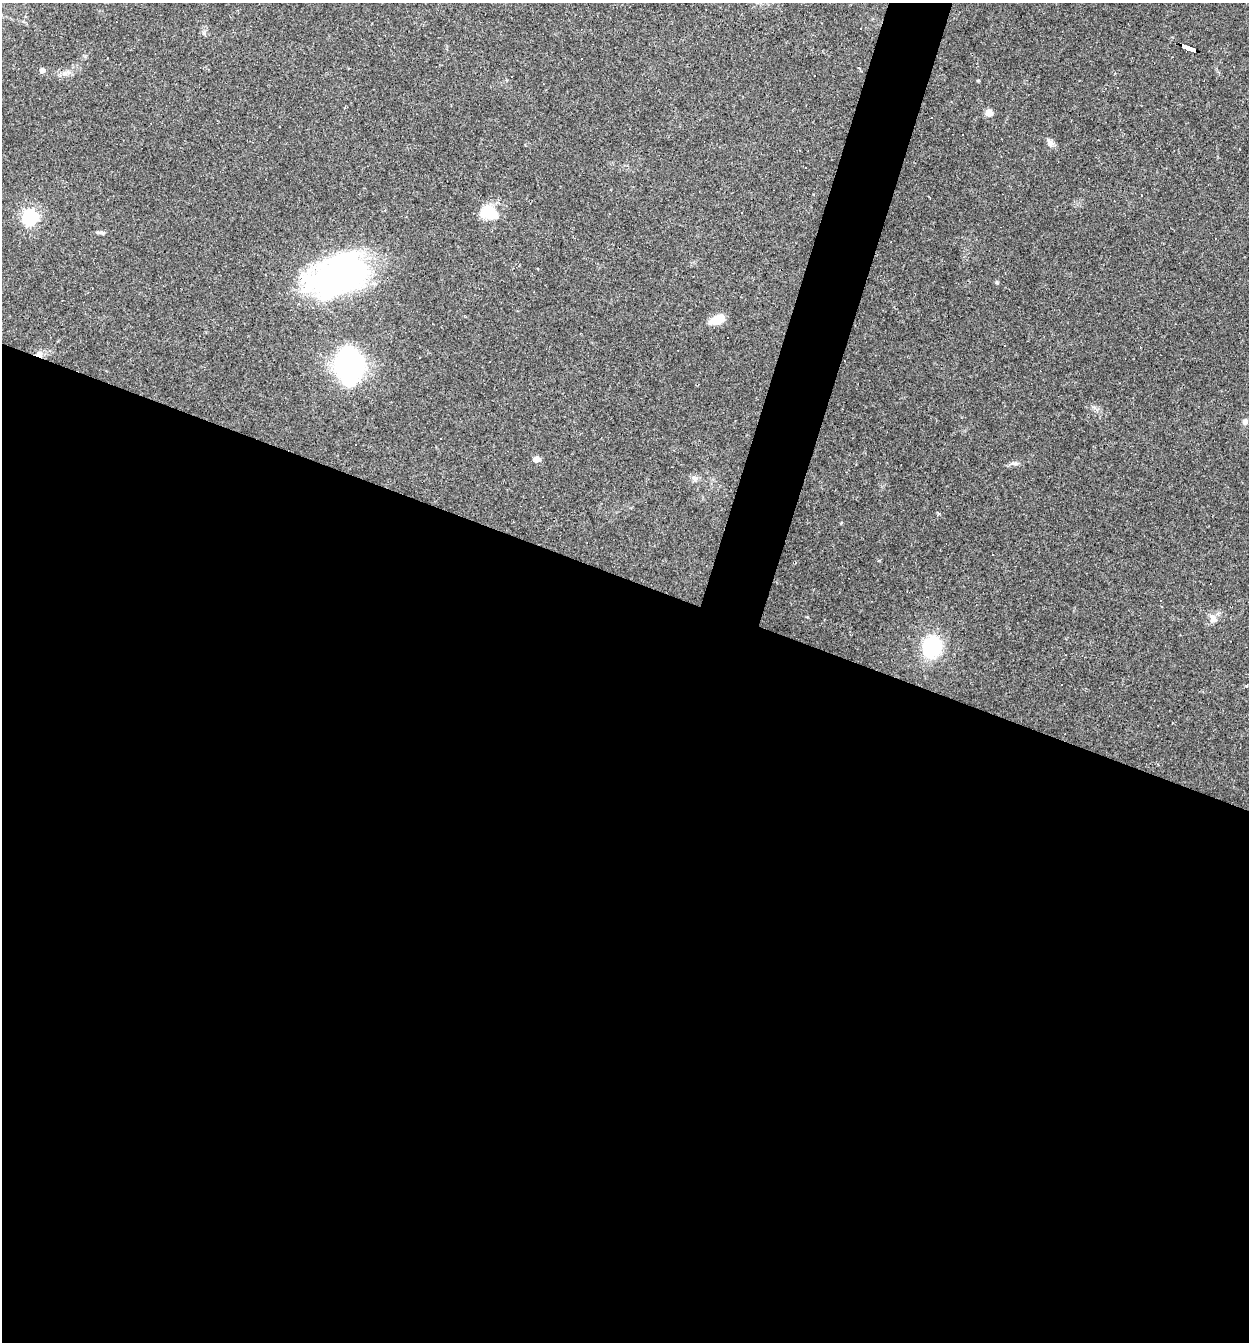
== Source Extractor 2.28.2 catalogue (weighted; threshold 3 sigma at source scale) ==
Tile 14 of 4 x 4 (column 2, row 4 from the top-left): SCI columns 1376-2622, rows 1-1340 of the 5373 x 5359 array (HDU 1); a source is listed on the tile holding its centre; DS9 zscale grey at full resolution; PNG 1251 x 1344 px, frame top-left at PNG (2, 3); no overlay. Shown black and unused: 59% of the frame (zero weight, under 3 of 4 exposures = <1% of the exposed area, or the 3 px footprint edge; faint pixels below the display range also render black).
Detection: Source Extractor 2.28.2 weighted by HDU 2 'WHT'; one run over the whole footprint, this tile lists its part. Background 0.0495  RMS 0.0057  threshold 0.0257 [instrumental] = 3 sigma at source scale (4.5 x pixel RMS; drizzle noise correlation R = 1.50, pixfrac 1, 0.05/0.05 arcsec/px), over >= 5 px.
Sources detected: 34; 12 cosmic-ray / hot-pixel residue — not listed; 1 inside a brighter listed object's ellipse — not listed separately; the other 21 listed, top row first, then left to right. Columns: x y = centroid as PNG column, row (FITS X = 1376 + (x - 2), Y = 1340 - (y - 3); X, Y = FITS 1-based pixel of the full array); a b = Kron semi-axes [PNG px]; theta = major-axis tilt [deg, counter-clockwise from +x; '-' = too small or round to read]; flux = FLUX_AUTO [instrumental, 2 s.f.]
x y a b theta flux
1189 49 15 3 -20 93
859 68 4 3 - 0.8
42 70 5 5 - 2.9
989 113 7 7 - 4.5
1050 142 14 7 -57 2.7
385 210 3 3 - 0.43
489 213 21 15 -23 14
30 217 7 6 - 150
102 233 8 5 -11 1.2
341 274 68 41 32 130
997 282 6 4 90 0.66
717 320 18 10 26 7.9
39 354 9 7 -47 2.7
349 365 28 17 -87 130
1245 422 7 6 - 1.8
536 459 5 4 - 7.2
1013 463 9 5 -25 1.5
694 479 8 6 -21 1.8
1213 619 12 9 -53 3.7
932 647 15 12 67 53
1061 685 2 2 - 0.43
Overlapping masked pixels (flux is a lower limit): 2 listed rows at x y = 1189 49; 39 354
Unlisted compact peaks at least as high as the median listed source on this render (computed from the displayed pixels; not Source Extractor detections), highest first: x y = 978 80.